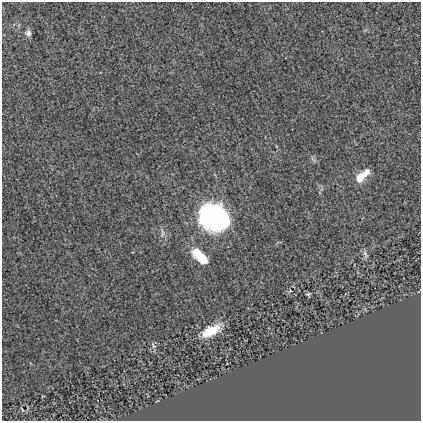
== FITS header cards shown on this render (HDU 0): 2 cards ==
NAXIS1  =                  419
NAXIS2  =                  419

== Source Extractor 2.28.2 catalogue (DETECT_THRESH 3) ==
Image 419 x 419 px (HDU 0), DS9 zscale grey, 1 PNG px = 1 image px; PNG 423 x 423 px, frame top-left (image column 1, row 419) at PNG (2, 2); no overlay
Background -4.60e-04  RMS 0.013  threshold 0.0391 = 3 sigma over >= 5 px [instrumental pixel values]
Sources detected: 14; all 14 listed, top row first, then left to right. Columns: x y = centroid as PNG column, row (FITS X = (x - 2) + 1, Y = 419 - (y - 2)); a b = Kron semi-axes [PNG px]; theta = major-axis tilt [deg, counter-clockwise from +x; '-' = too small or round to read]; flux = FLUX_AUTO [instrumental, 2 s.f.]
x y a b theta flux
28 33 7 7 - 3
365 173 13 8 48 7.3
360 178 11 8 57 12
212 211 20 13 -9 87
219 221 32 16 6 110
162 233 13 4 -90 2.5
365 254 11 5 -77 2.9
199 256 15 9 -40 23
203 259 7 6 - 11
290 291 7 5 54 1.5
308 294 6 4 10 1.2
211 331 20 9 28 22
153 346 9 5 -58 2.2
22 409 6 2 -60 0.8